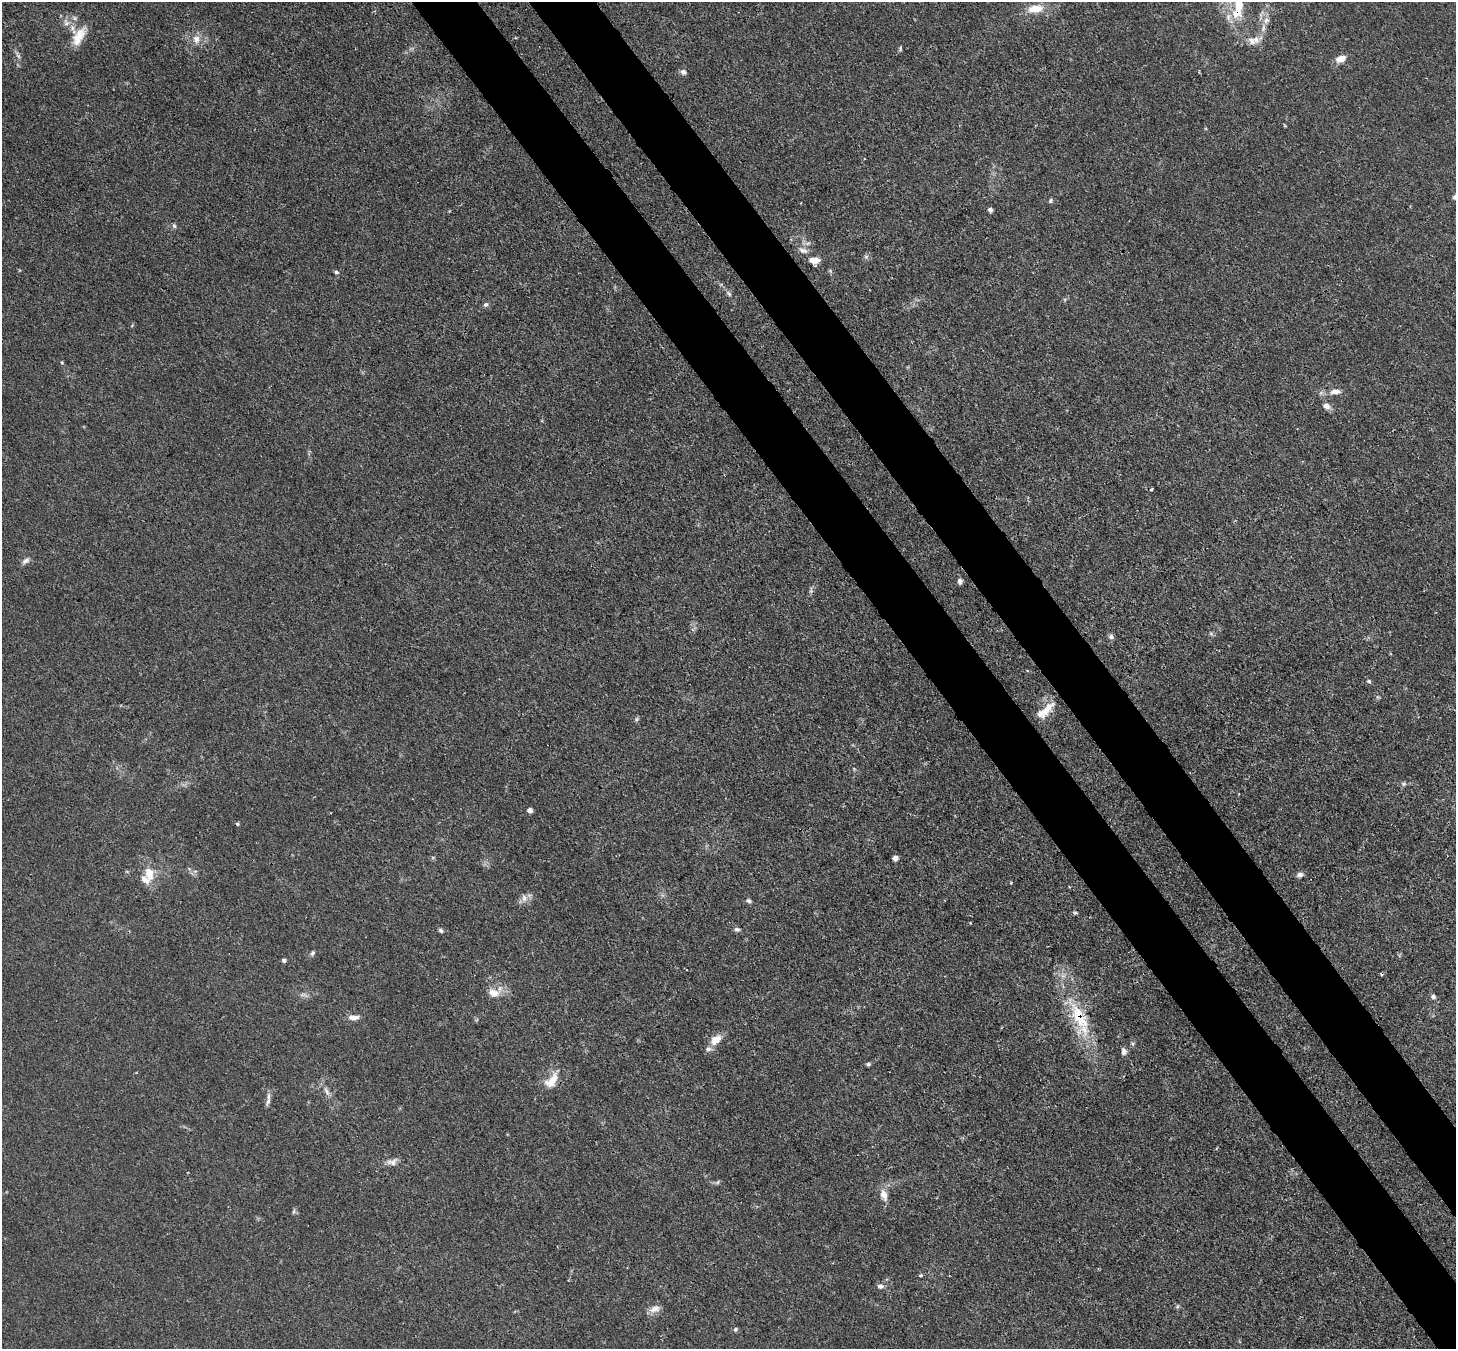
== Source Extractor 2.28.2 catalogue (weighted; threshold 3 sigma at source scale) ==
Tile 6 of 4 x 4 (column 2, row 2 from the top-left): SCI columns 1533-2986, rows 2905-4251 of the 5973 x 5946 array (HDU 1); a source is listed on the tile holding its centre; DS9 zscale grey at full resolution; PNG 1458 x 1351 px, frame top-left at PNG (2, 2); no overlay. Shown black and unused: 9% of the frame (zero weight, under 3 of 4 exposures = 7% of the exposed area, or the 3 px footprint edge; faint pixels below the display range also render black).
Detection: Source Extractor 2.28.2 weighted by HDU 2 'WHT'; one run over the whole footprint, this tile lists its part. Background 0.0246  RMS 0.0027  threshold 0.0122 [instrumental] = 3 sigma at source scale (4.5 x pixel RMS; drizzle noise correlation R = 1.50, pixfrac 1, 0.05/0.05 arcsec/px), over >= 5 px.
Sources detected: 76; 2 cosmic-ray / hot-pixel residue — not listed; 7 inside a brighter listed object's ellipse — not listed separately; the other 67 listed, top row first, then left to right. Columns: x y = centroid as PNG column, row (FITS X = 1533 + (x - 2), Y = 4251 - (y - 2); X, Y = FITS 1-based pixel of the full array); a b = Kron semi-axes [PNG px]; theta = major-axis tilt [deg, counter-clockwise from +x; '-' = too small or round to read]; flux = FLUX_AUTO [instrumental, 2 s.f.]
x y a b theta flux
1238 6 30 12 83 9.4
1035 9 17 9 8 5
74 18 7 5 -23 0.67
66 23 10 8 -75 1.7
1263 28 14 6 77 1.8
79 36 27 12 60 5.2
196 39 11 9 -71 2.1
1255 40 12 11 - 2.3
900 48 8 3 78 0.37
18 55 13 4 -59 0.9
1341 59 12 7 21 2.6
683 72 7 6 - 0.99
1284 125 5 3 - 0.24
1051 201 7 5 55 0.49
990 210 5 5 - 0.71
174 226 7 5 -84 0.55
803 250 15 7 -23 1.5
866 257 6 6 - 0.62
814 260 11 7 0 2.7
336 272 6 4 -36 0.58
729 294 10 4 -45 0.76
486 304 7 6 - 0.64
62 362 5 4 - 0.33
1335 391 17 8 5 2.1
1326 406 10 8 -25 1.5
1151 489 3 3 - 0.52
26 561 11 7 35 1.1
960 581 6 5 - 1
1111 637 7 6 - 0.79
1369 681 6 5 - 0.44
1045 711 19 13 31 3.4
636 719 7 5 23 0.49
854 769 6 3 -57 0.29
1404 784 7 5 21 0.59
530 810 5 4 - 1.2
237 824 5 4 - 0.4
895 858 5 4 - 2.1
149 873 18 11 -80 4.6
1300 875 8 6 23 0.97
1011 883 3 3 - 0.23
524 898 10 8 -90 1.5
749 901 6 5 - 0.63
1075 913 6 4 -7 0.42
737 929 8 6 -13 0.74
441 931 7 5 -35 0.54
312 953 8 5 66 0.6
284 960 5 4 - 0.61
493 993 18 11 -8 3.2
304 995 13 5 -10 1
1433 997 7 6 - 0.76
353 1017 13 6 0 1.9
1079 1017 60 21 -68 18
716 1040 14 9 38 3.5
1124 1051 10 7 -82 1
868 1064 6 4 14 0.49
552 1080 23 12 50 4.9
326 1091 13 5 -63 1.2
268 1101 12 5 76 1.1
392 1162 15 9 4 1.7
718 1182 6 4 71 0.38
884 1195 17 9 -72 2.4
294 1211 6 4 71 0.45
920 1275 4 4 - 0.52
880 1286 9 7 -1 1
1177 1306 6 4 88 0.39
655 1309 15 9 16 2
736 1329 6 5 - 0.52
Overlapping masked pixels (flux is a lower limit): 2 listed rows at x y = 1238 6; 1079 1017
Isophote crosses this tile's border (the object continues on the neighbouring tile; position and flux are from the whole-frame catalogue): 1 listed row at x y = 1238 6